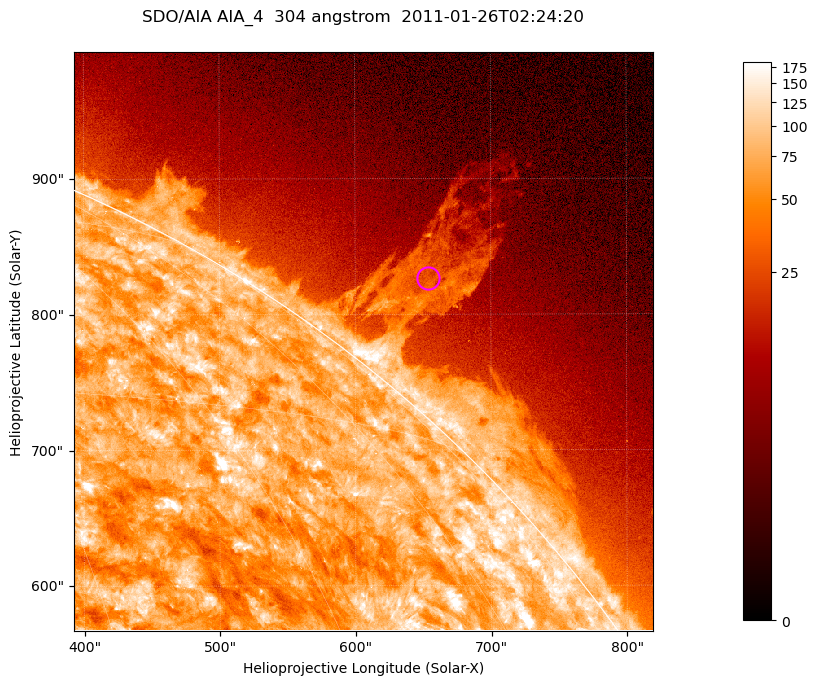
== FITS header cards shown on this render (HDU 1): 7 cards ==
TELESCOP= 'SDO/AIA '           / For AIA: SDO/AIA
INSTRUME= 'AIA_4   '           / For AIA: AIA_ATA1, AIA_ATA2, AIA_ATA3 or AIA_AT
WAVELNTH=                  304 / [angstrom] Wavelength
WAVEUNIT= 'angstrom'           / Wavelength unit: angstrom
DATE-OBS= '2011-01-26T02:24:20.125' / [ISO] Date when observation started; ISO 8
CTYPE1  = 'HPLN-TAN'           / CTYPE1; Typically HPLN
CTYPE2  = 'HPLT-TAN'           / CTYPE2; Typically HPLT

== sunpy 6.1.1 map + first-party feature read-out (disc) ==
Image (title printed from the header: SDO/AIA AIA_4  304 angstrom  2011-01-26T02:24:20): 711 x 711 px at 0.6 arcsec/px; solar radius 975 arcsec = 1624 px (partial field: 2.6% of the solar disc is inside the frame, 42% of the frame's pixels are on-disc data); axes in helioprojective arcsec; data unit not stated in the header (colour bar unlabelled)
Orientation: roll -0.132 deg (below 1 deg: not rotated)
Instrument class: DISC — disc imager (sunpy class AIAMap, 304 A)
Bright regions (active regions / flare kernels): reference = the on-disc median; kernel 7 px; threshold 5 sigma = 123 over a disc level ~73.5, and >= 1.15x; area >= 505 px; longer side >= 9 px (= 5.4 arcsec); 0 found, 0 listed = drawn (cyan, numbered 1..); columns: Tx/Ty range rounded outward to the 2 arcsec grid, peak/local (2 s.f.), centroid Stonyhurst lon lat
Off-limb structures (1.02-1.3 R_sun): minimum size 252 px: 5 found; the strongest spans PA ~320..325 deg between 1.02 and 1.19 R_sun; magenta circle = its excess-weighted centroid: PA ~320 deg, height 1.08 R_sun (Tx ~654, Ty ~826 arcsec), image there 2.6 x the reference